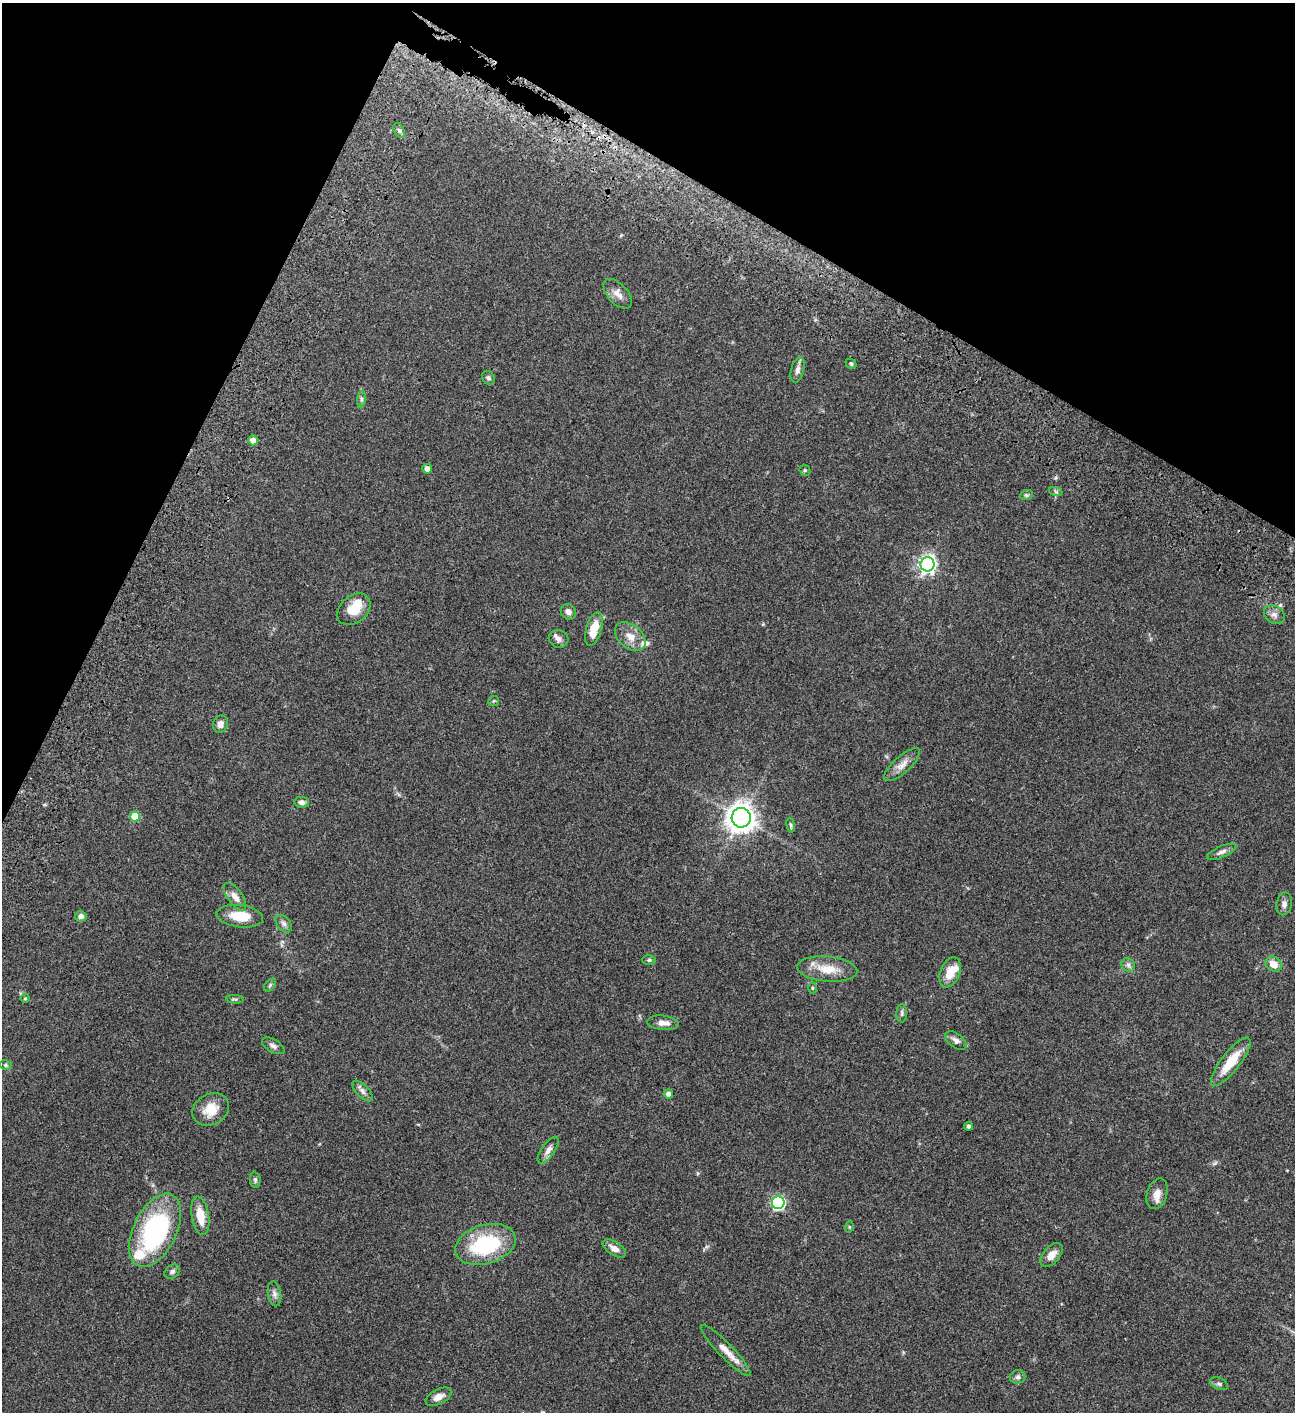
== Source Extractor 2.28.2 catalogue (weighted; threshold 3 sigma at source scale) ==
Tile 2 of 4 x 4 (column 2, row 1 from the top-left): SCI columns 1797-3089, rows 4433-5842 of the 6050 x 6047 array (HDU 1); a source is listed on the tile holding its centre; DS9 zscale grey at full resolution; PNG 1297 x 1414 px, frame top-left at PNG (2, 3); each listed source drawn as its Kron ellipse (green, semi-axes under 4 px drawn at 4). Shown black and unused: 23% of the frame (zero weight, under 3 of 4 exposures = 13% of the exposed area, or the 3 px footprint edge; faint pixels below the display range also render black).
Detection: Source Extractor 2.28.2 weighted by HDU 2 'WHT'; one run over the whole footprint, this tile lists its part. Background 0.0649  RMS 0.0059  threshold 0.0264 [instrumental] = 3 sigma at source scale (4.5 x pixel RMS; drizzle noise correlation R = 1.50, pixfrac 1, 0.05/0.05 arcsec/px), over >= 5 px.
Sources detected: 70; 1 inside a brighter object's white glare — neither listed nor drawn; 3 inside a brighter listed object's ellipse — not listed separately; the other 66 listed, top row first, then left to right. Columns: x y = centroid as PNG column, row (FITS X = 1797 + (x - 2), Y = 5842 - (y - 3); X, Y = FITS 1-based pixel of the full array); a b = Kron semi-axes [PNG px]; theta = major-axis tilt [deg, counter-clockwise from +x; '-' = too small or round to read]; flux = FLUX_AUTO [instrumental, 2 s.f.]
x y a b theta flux
399 130 8 5 -62 1.4
618 294 18 10 -48 4.4
851 364 6 4 -40 0.91
797 370 13 6 74 2.5
488 378 7 6 - 1.3
361 399 8 4 83 1.2
253 440 5 5 - 3.5
427 469 5 5 - 2.7
805 470 6 5 - 0.82
1056 492 7 4 -19 0.96
1026 495 6 5 - 0.79
927 564 7 7 - 200
354 609 18 13 40 10
568 612 8 7 - 2.3
1274 615 11 8 -32 2.7
594 629 17 7 74 10
630 637 17 11 -39 6.3
559 639 10 9 - 2.5
494 701 5 5 - 0.73
220 724 8 7 - 3.3
902 765 23 8 42 4.7
302 802 7 5 -5 2.2
135 816 5 5 - 16
741 818 10 9 - 580
791 825 7 3 -81 0.77
1222 852 15 5 24 2.3
235 897 16 7 -54 4.3
1284 904 11 7 76 2.5
81 916 6 5 - 2
240 916 23 11 -7 12
284 923 10 6 -50 1.9
649 960 7 5 3 0.95
1273 964 9 7 -35 5.8
1128 965 7 6 - 1.6
827 969 30 12 -5 11
950 972 16 9 68 8.6
270 985 7 4 46 0.98
812 988 5 3 - 0.59
25 998 4 4 - 0.53
235 999 9 3 -5 0.86
902 1013 9 5 87 1.3
663 1023 16 7 -6 3.9
956 1040 12 7 -39 2.5
273 1046 12 6 -30 2.1
1231 1062 30 9 52 15
5 1065 6 4 -14 0.92
362 1091 13 6 -45 2.2
668 1094 5 4 - 2
211 1109 19 15 30 9.5
968 1126 4 4 - 1.5
548 1150 15 6 54 3.1
255 1180 8 5 -82 1.1
1157 1194 15 10 73 4.8
778 1203 6 6 - 86
200 1216 19 8 -81 10
849 1227 5 3 - 0.53
155 1230 39 21 64 81
485 1244 31 19 16 43
614 1248 13 6 -32 3.8
1052 1255 14 8 48 4.2
172 1272 8 6 33 1.6
274 1294 12 6 -80 2.3
726 1350 34 7 -46 7.2
1018 1377 8 7 - 1.5
1219 1384 9 5 -23 1.4
438 1397 14 7 27 3.4